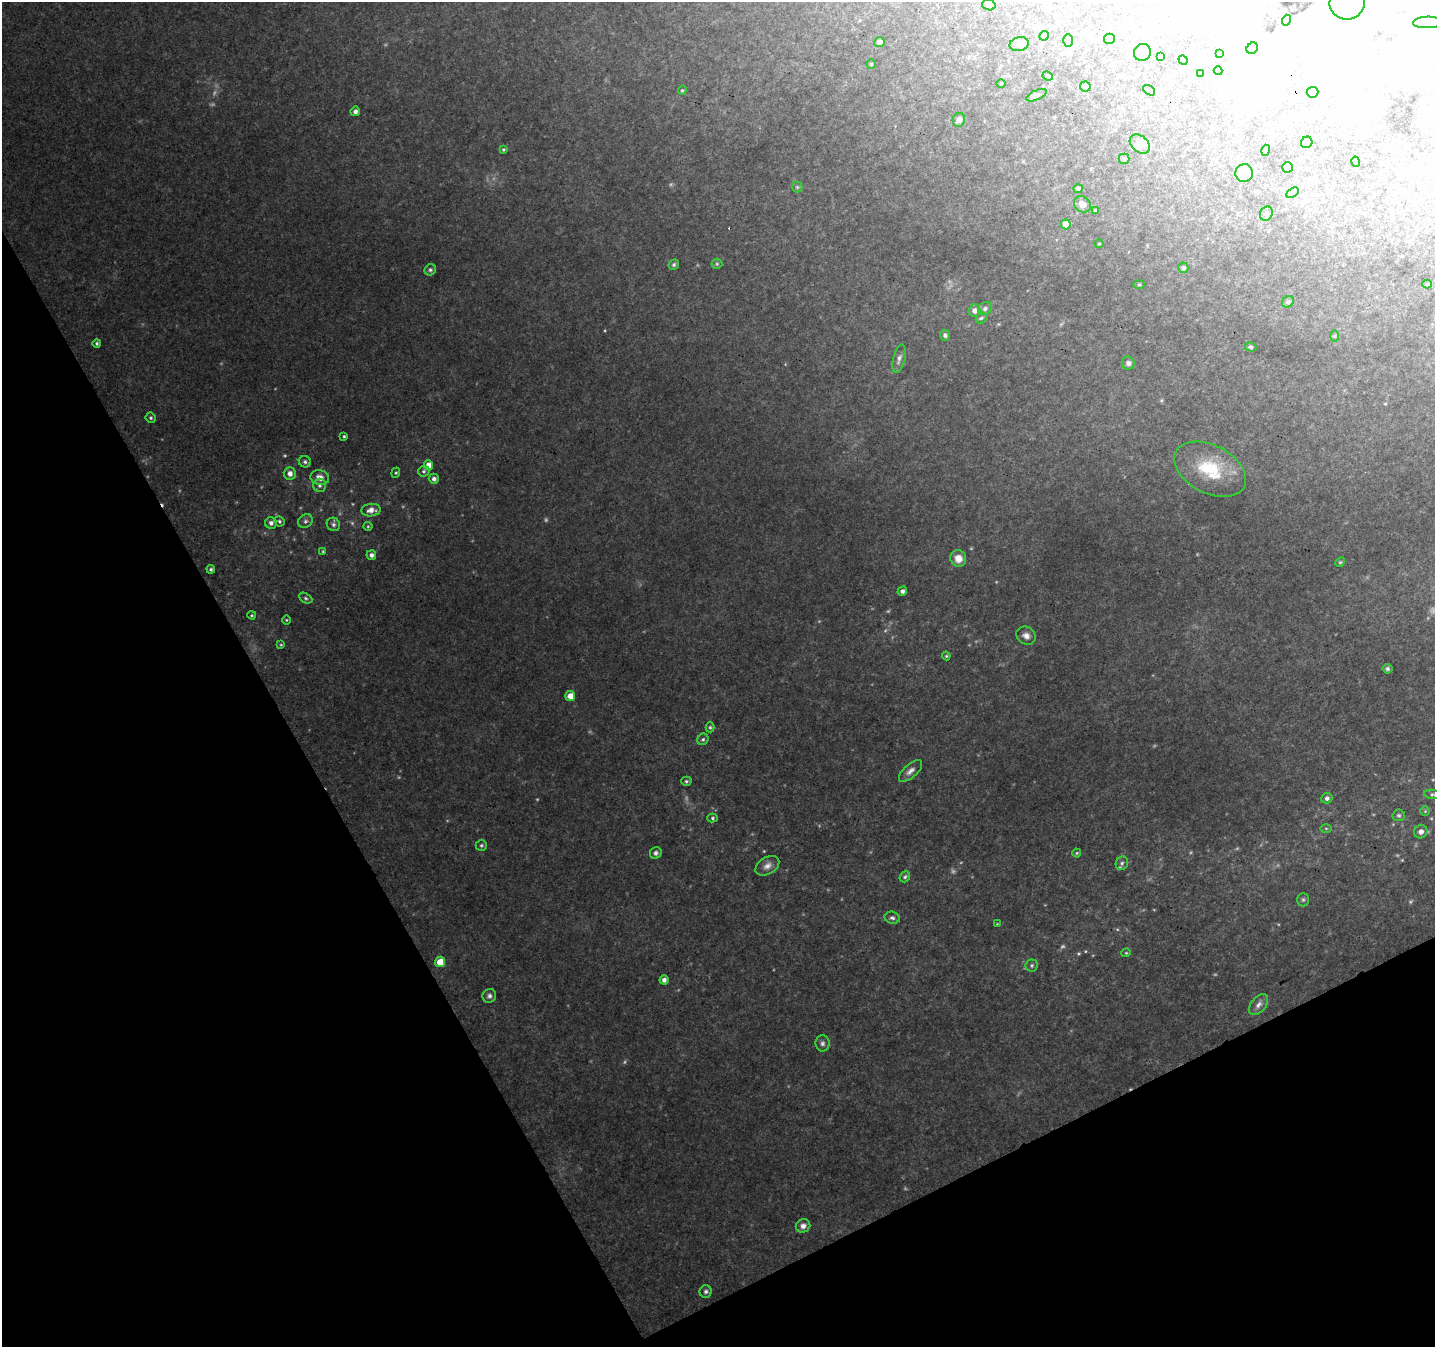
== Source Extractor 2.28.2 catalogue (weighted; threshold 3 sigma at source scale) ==
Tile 14 of 4 x 4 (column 2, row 4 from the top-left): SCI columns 1486-2918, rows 132-1476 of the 5841 x 5701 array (HDU 1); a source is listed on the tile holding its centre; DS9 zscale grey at full resolution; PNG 1437 x 1349 px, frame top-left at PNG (2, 2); each listed source drawn as its Kron ellipse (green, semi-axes under 4 px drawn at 4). Shown black and unused: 27% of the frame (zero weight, under 3 of 4 exposures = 5% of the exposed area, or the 3 px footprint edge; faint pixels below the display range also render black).
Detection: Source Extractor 2.28.2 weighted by HDU 2 'WHT'; one run over the whole footprint, this tile lists its part. Background 0.0729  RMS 0.0054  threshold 0.0241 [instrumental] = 3 sigma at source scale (4.5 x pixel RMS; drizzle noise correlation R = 1.50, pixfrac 1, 0.0396/0.0396 arcsec/px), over >= 5 px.
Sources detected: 159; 11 too faint to see at this stretch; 28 inside a brighter object's white glare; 1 cosmic-ray / hot-pixel residue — neither listed nor drawn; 1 inside a brighter listed object's ellipse — not listed separately; the other 118 listed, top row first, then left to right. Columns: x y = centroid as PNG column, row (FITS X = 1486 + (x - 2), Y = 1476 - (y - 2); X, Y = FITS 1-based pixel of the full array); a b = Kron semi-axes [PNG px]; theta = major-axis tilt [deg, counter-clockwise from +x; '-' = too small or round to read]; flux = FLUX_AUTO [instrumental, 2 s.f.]
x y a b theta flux
1347 2 18 17 - 11
989 5 7 5 -16 1.2
1287 20 5 3 - 0.99
1427 22 14 6 2 2.2
1044 36 5 4 - 1.2
1109 39 5 5 - 1.4
1068 40 6 5 - 1.1
879 42 5 5 - 2.2
1019 44 9 7 13 2.4
1252 48 6 5 - 1
1142 52 9 8 - 2.4
1220 53 3 3 - 0.56
1160 56 3 3 - 0.49
1183 60 5 4 - 1.4
871 64 5 4 - 0.69
1218 71 4 4 - 0.57
1201 74 3 2 - 0.4
1048 76 5 4 - 0.79
1001 84 5 3 - 0.49
1085 87 5 5 - 1.6
682 90 5 4 - 0.75
1149 90 7 3 -36 0.61
1312 92 6 5 - 0.86
1036 95 11 5 24 1.5
355 111 5 4 - 1.7
959 120 7 6 - 2.1
1307 142 6 5 - 3
1140 144 11 8 -41 3.6
503 149 3 3 - 0.68
1266 150 5 3 - 0.49
1124 159 5 5 - 0.74
1356 162 5 3 - 0.43
1288 167 5 5 - 3.9
1244 173 9 8 - 12
797 187 5 5 - 0.79
1078 189 4 4 - 1.6
1292 193 7 4 31 1
1082 204 9 7 -39 4
1095 211 3 3 - 0.7
1266 214 7 6 - 1.3
1066 224 5 5 - 6.5
1099 244 4 3 - 0.48
674 264 5 5 - 1
717 264 5 5 - 0.76
1183 268 5 5 - 1.3
430 270 6 5 - 1.1
1427 284 4 4 - 0.56
1139 285 5 3 - 0.61
1288 302 6 5 - 1.1
985 309 7 6 - 1.5
975 310 6 6 - 2.2
981 318 6 4 43 0.87
945 335 5 5 - 1.6
1335 336 6 4 -89 0.71
97 343 4 4 - 0.82
1251 347 6 4 -15 0.83
899 359 14 6 75 2.6
1128 363 6 6 - 1.8
151 418 5 5 - 0.99
344 436 3 3 - 0.69
305 462 6 5 - 1.2
428 465 5 4 - 5.4
1210 469 38 24 -26 29
424 471 6 5 - 0.98
290 473 6 6 - 3.4
396 473 5 4 - 0.68
320 478 9 7 -15 4.3
434 479 5 5 - 2
319 485 6 6 - 1.7
371 510 10 6 6 3.7
279 521 5 4 - 1
305 521 7 6 - 1.5
271 523 6 5 - 2.1
333 524 7 6 - 1.4
368 526 4 4 - 0.58
323 551 4 4 - 0.63
371 555 5 4 - 1.8
958 558 8 8 - 5.8
1340 562 5 4 - 0.65
211 569 4 4 - 1
902 591 5 4 - 1.9
306 598 7 4 -28 1
252 615 4 3 - 0.62
286 620 5 3 - 0.5
1026 636 10 8 -32 3
281 645 4 4 - 0.53
946 656 4 4 - 0.58
1387 669 5 5 - 1
570 696 5 5 - 6.1
710 727 5 4 - 0.8
703 739 6 5 - 1
910 771 14 6 41 2.8
686 781 5 4 - 0.8
1433 794 9 4 -8 1.1
1327 798 5 5 - 1.6
1425 811 5 5 - 0.69
1399 815 6 6 - 1.1
712 818 5 4 - 0.83
1326 828 5 4 - 0.53
1421 832 7 6 - 2.5
481 845 6 5 - 0.97
656 853 6 5 - 1.4
1077 853 4 4 - 0.58
1122 863 7 6 - 1.2
767 866 13 8 31 3.3
905 877 6 5 - 1.1
1303 900 7 5 90 1
892 918 8 6 -15 1.6
997 924 3 3 - 0.4
1126 953 4 4 - 0.57
440 962 5 5 - 10
1032 965 6 6 - 1
664 980 4 4 - 2.4
489 996 7 6 - 1.6
1258 1005 12 7 49 3
822 1043 8 7 - 1.6
803 1226 7 6 - 2.5
706 1291 6 6 - 1.3
Isophote crosses this tile's border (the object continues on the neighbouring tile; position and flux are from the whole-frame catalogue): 2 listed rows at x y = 1347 2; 1433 794